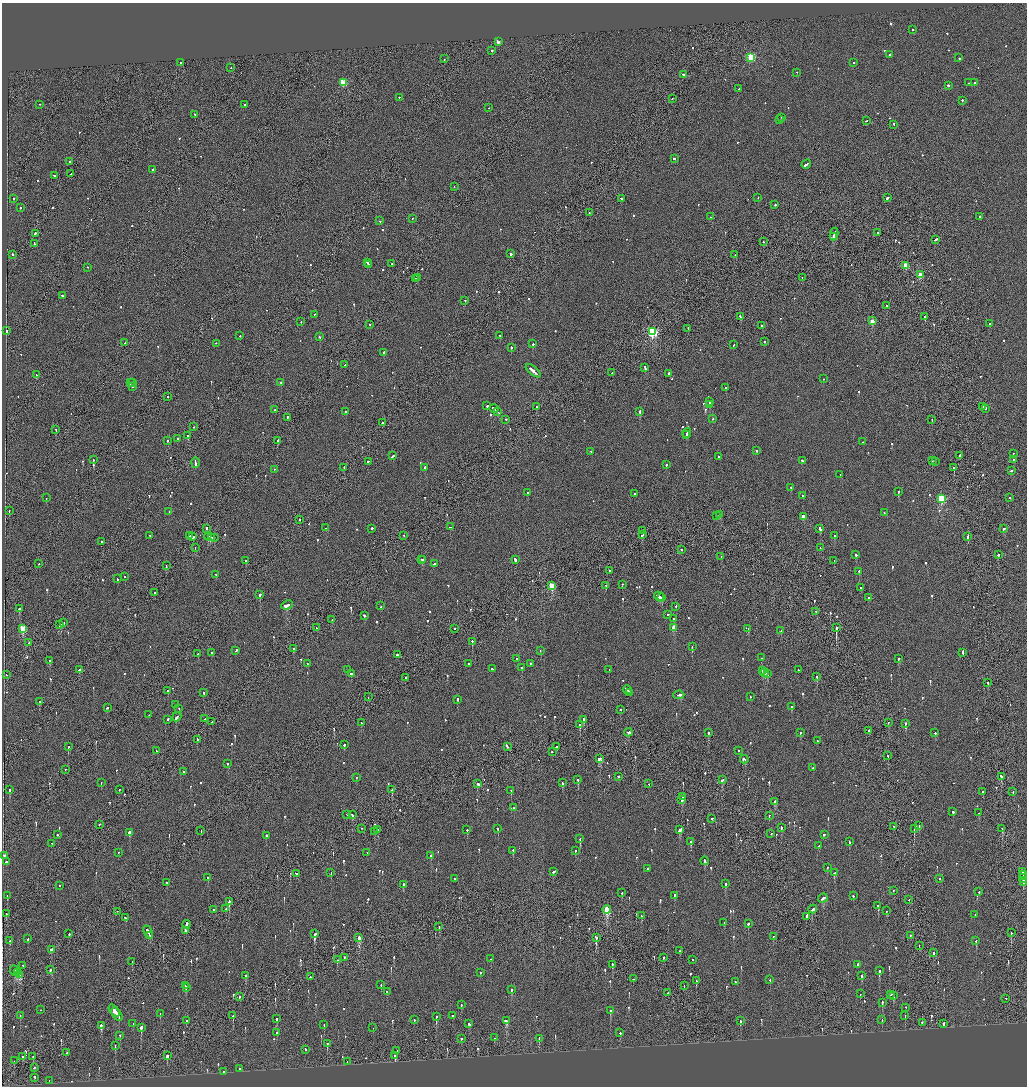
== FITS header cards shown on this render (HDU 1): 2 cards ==
NAXIS1  =                 2050
NAXIS2  =                 2168

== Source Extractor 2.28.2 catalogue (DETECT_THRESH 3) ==
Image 2050 x 2168 px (HDU 1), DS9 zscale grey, zoomed out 1/2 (1 PNG px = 2 x 2 image px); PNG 1029 x 1088 px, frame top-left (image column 2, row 2168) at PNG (2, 3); each listed source drawn as its Kron ellipse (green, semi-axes under 4 px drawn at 4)
Background -0.135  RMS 0.067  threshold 0.202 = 3 sigma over >= 5 px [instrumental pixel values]
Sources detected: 924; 30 cannot appear on this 1/2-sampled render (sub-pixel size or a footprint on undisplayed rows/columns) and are neither listed nor drawn; of the other 894, the 500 brightest by FLUX_AUTO listed and drawn (394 fainter detections omitted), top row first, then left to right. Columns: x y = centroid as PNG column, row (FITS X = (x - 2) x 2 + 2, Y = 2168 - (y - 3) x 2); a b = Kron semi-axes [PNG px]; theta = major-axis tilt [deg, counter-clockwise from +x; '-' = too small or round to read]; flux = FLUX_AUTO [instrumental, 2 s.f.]
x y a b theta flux
912 30 2 2 - 130
498 42 2 2 - 680
492 51 2 2 - 160
890 55 2 2 - 70
751 58 3 3 - 1100
959 58 2 2 - 350
444 59 2 1 - 150
181 63 2 1 - 440
854 63 2 2 - 88
231 68 2 2 - 65
797 73 2 2 - 78
684 75 3 2 - 170
343 83 3 3 - 570
969 83 2 2 - 63
974 83 2 1 - 110
948 86 2 2 - 320
739 89 2 1 - 180
399 98 2 2 - 70
672 99 2 1 - 69
962 101 2 2 - 280
40 105 2 2 - 80
245 105 2 2 - 110
489 108 2 1 - 66
195 115 2 2 - 84
782 118 2 2 - 64
779 120 2 2 - 73
866 121 3 2 - 120
894 125 2 2 - 75
674 159 2 2 - 270
70 162 3 2 - 470
806 165 5 2 - 390
153 170 2 2 - 650
71 174 2 1 - 200
54 176 3 2 - 230
454 187 2 1 - 66
758 198 2 2 - 62
887 198 3 2 - 170
13 199 2 2 - 710
621 199 2 2 - 110
775 205 2 2 - 130
20 208 2 2 - 80
589 213 2 1 - 110
710 217 2 1 - 150
980 217 2 2 - 390
412 219 2 2 - 98
380 221 2 2 - 83
878 233 2 1 - 78
35 234 2 2 - 120
834 235 6 1 79 1200
833 237 3 2 - 520
936 240 4 2 - 190
763 242 2 1 - 190
34 244 4 2 - 270
12 255 2 2 - 110
511 255 2 2 - 280
735 255 2 2 - 65
367 263 2 2 - 180
392 264 2 2 - 76
368 265 2 2 - 89
906 266 3 3 - 390
88 268 2 2 - 61
920 275 3 2 - 290
417 278 2 1 - 86
802 278 2 2 - 70
416 279 2 2 - 60
62 296 2 2 - 81
465 301 2 1 - 81
887 306 2 2 - 110
314 315 2 1 - 66
740 317 3 2 - 150
925 317 2 2 - 1800
872 321 3 2 - 320
301 322 2 2 - 60
989 324 2 2 - 83
370 325 2 1 - 61
762 326 2 2 - 700
688 329 2 1 - 69
7 331 2 2 - 130
652 332 3 3 - 1800
240 336 2 2 - 70
500 336 2 2 - 110
320 337 2 2 - 67
764 342 2 2 - 93
125 343 2 1 - 88
216 344 2 2 - 75
533 344 2 2 - 180
734 345 2 2 - 100
511 348 2 2 - 100
384 353 2 2 - 700
345 365 2 1 - 110
645 368 4 2 - 210
533 371 9 2 -39 900
612 373 2 1 - 71
669 374 2 2 - 800
36 375 3 2 - 190
823 379 2 2 - 68
130 383 3 2 - 190
133 383 2 2 - 130
281 383 2 2 - 98
133 387 2 2 - 190
726 388 2 2 - 69
167 397 2 1 - 110
709 402 2 2 - 690
710 405 2 2 - 280
487 406 2 2 - 160
536 407 2 2 - 80
982 407 3 2 - 120
494 409 5 2 - 400
985 409 2 2 - 110
275 410 2 2 - 65
346 412 2 2 - 770
497 412 3 2 - 380
640 412 2 2 - 340
287 418 3 1 - 100
713 419 2 2 - 60
506 420 2 2 - 95
932 420 2 1 - 76
382 423 2 2 - 230
194 427 2 2 - 60
56 430 2 1 - 60
687 434 5 2 - 670
687 435 2 2 - 350
188 436 2 1 - 2500
177 439 2 2 - 110
168 441 3 2 - 160
277 441 2 2 - 370
862 442 2 2 - 61
756 451 2 2 - 130
591 452 2 2 - 69
1013 454 2 2 - 71
393 456 3 2 - 160
960 456 2 2 - 210
718 457 2 2 - 86
93 460 2 2 - 67
1013 460 2 2 - 68
802 461 2 2 - 97
932 461 2 1 - 160
368 462 2 2 - 150
935 462 2 2 - 87
195 463 5 2 - 560
666 465 2 2 - 180
344 468 2 1 - 88
425 468 2 2 - 330
954 468 2 2 - 300
274 470 2 2 - 80
1011 471 2 2 - 240
840 475 2 2 - 94
791 488 2 2 - 77
898 492 2 2 - 160
528 493 2 2 - 120
634 494 2 2 - 110
803 496 2 2 - 120
46 498 2 2 - 91
1010 498 2 2 - 66
941 499 3 3 - 1200
9 511 2 1 - 72
169 512 2 2 - 67
884 513 2 2 - 100
720 515 4 2 - 300
717 516 4 1 - 270
803 517 3 2 - 190
299 520 2 2 - 75
450 527 2 2 - 62
325 528 2 2 - 110
207 529 3 2 - 160
372 529 2 2 - 220
820 529 3 2 - 390
1004 529 3 2 - 100
643 531 2 2 - 89
642 535 3 2 - 260
150 536 2 2 - 67
189 536 2 1 - 75
404 536 2 2 - 130
834 536 2 2 - 220
193 537 3 2 - 240
209 537 5 1 - 260
968 537 3 1 - 200
212 538 3 2 - 160
214 538 2 1 - 110
102 542 2 2 - 75
195 548 2 2 - 69
820 548 2 1 - 76
681 550 2 2 - 120
856 555 3 2 - 160
998 555 2 2 - 220
721 557 2 1 - 100
421 560 2 2 - 110
423 560 2 2 - 130
515 560 3 2 - 640
246 561 3 2 - 98
834 561 2 2 - 92
38 564 2 2 - 68
434 564 2 2 - 66
166 566 4 1 - 270
609 571 2 1 - 72
859 572 2 2 - 250
216 575 2 2 - 140
125 577 2 2 - 70
117 579 2 2 - 71
622 585 2 2 - 69
552 586 3 3 - 560
606 586 2 2 - 71
860 588 2 2 - 120
154 593 2 1 - 64
260 595 2 2 - 1100
659 597 5 2 - 410
661 598 3 2 - 220
869 598 2 2 - 90
287 605 6 2 24 300
381 606 2 2 - 72
676 607 2 2 - 65
19 609 3 2 - 270
816 612 3 2 - 130
668 615 2 2 - 110
364 616 3 2 - 190
673 619 2 2 - 110
332 620 2 1 - 75
64 623 2 2 - 120
60 625 3 2 - 210
316 628 2 1 - 62
674 628 3 2 - 200
836 628 2 2 - 3000
23 629 3 3 - 620
454 629 2 2 - 91
748 629 3 2 - 120
781 631 2 2 - 83
472 642 2 2 - 150
29 643 2 2 - 94
692 647 2 2 - 75
294 649 2 1 - 110
236 651 3 2 - 250
540 651 2 2 - 81
212 653 2 2 - 110
963 653 3 2 - 400
198 654 3 2 - 160
398 655 2 2 - 700
761 658 2 2 - 170
517 659 2 2 - 60
898 659 2 2 - 290
49 661 2 2 - 460
307 664 2 2 - 64
468 664 2 2 - 69
530 664 2 2 - 120
522 668 2 2 - 87
492 669 2 2 - 140
79 670 2 2 - 400
348 670 2 1 - 63
609 670 2 2 - 110
798 670 2 2 - 60
762 671 2 2 - 280
765 673 3 2 - 760
351 674 2 2 - 370
767 674 2 1 - 220
6 675 2 1 - 110
817 677 3 2 - 120
406 678 2 2 - 230
988 683 2 2 - 94
627 690 5 2 - 300
168 691 2 2 - 250
204 693 2 2 - 110
630 693 2 2 - 90
679 695 5 2 - 470
368 697 2 1 - 73
750 697 2 2 - 60
457 700 3 2 - 180
40 702 2 2 - 90
175 705 2 2 - 290
791 707 3 2 - 130
107 708 3 2 - 140
179 709 2 2 - 65
620 710 2 2 - 160
149 715 2 1 - 71
177 717 5 2 - 270
205 719 2 1 - 210
168 720 2 2 - 160
584 720 3 2 - 270
212 722 2 2 - 62
361 723 2 2 - 68
888 723 2 1 - 100
906 724 2 2 - 360
580 725 2 2 - 150
869 731 3 2 - 540
628 733 4 2 - 380
708 733 2 2 - 240
800 733 2 2 - 150
935 733 2 2 - 87
198 740 2 2 - 170
817 741 2 2 - 93
344 745 2 2 - 240
68 747 2 2 - 300
507 747 3 2 - 440
557 747 3 2 - 410
156 751 2 2 - 69
739 751 2 2 - 240
552 752 2 2 - 170
888 756 2 2 - 110
600 759 3 2 - 200
744 760 4 2 - 410
227 764 2 2 - 70
813 768 2 2 - 80
65 770 2 1 - 140
183 772 2 2 - 120
618 777 2 2 - 340
1001 777 3 2 - 210
356 778 2 2 - 65
578 780 3 2 - 220
722 780 3 2 - 130
101 783 2 2 - 61
562 783 2 2 - 110
477 784 3 2 - 550
648 784 2 1 - 79
10 790 2 2 - 360
119 790 2 1 - 100
392 790 2 2 - 680
511 791 2 2 - 94
983 792 2 1 - 73
1013 792 2 2 - 110
683 797 3 2 - 140
681 800 2 2 - 510
775 802 3 2 - 110
514 808 2 2 - 78
953 812 2 2 - 190
978 813 2 2 - 110
347 815 2 2 - 63
352 815 3 2 - 110
769 816 2 2 - 70
712 819 2 2 - 130
99 825 2 1 - 81
919 826 2 2 - 100
894 827 2 2 - 85
781 828 3 2 - 130
362 829 2 1 - 85
498 829 2 2 - 78
914 829 2 1 - 260
1002 829 2 2 - 210
378 830 2 1 - 220
467 830 2 2 - 130
680 830 4 2 - 610
201 831 2 1 - 72
374 832 2 2 - 86
129 833 4 2 - 680
771 834 2 2 - 100
57 835 2 2 - 160
824 835 3 2 - 120
266 836 2 2 - 350
580 839 3 2 - 320
691 842 2 2 - 450
849 842 3 2 - 240
52 843 2 2 - 70
819 846 3 2 - 170
513 851 2 2 - 110
575 851 2 2 - 170
119 853 2 1 - 69
367 853 2 2 - 75
4 856 3 2 - 230
431 856 2 2 - 96
704 861 4 2 - 390
6 862 3 2 - 120
827 868 2 2 - 85
648 869 2 2 - 160
554 872 3 2 - 180
1023 872 2 2 - 180
331 873 2 2 - 90
835 873 4 2 - 230
296 874 2 2 - 170
1023 875 4 1 - 240
208 878 2 2 - 66
455 879 2 2 - 110
940 879 2 2 - 67
1023 879 4 2 - 270
167 883 2 2 - 71
1023 883 4 2 - 170
726 884 2 2 - 84
403 885 3 2 - 170
59 886 2 2 - 180
893 891 2 1 - 110
979 892 2 2 - 84
622 893 2 2 - 140
7 896 2 1 - 81
674 896 3 2 - 190
853 896 2 2 - 110
823 898 5 2 - 300
909 900 2 2 - 77
229 902 2 2 - 500
878 906 2 2 - 500
226 909 3 2 - 120
213 910 2 1 - 68
607 910 4 3 - 890
813 910 4 2 - 240
887 911 2 2 - 74
117 912 2 1 - 72
6 914 3 2 - 61
975 915 2 1 - 69
641 916 2 2 - 75
806 917 3 2 - 400
125 918 3 2 - 150
724 923 2 2 - 71
748 924 2 2 - 230
186 925 4 2 - 400
439 927 2 2 - 83
185 931 2 2 - 300
148 932 7 2 -63 390
1011 933 2 2 - 76
69 934 2 2 - 170
315 934 3 2 - 200
150 936 2 2 - 140
910 936 2 2 - 87
773 937 2 1 - 210
359 938 4 2 - 390
596 938 4 2 - 500
28 939 2 2 - 190
10 941 2 2 - 100
976 941 2 2 - 100
919 946 2 1 - 64
51 950 3 2 - 130
680 951 2 1 - 170
933 953 3 2 - 270
344 958 2 2 - 65
663 958 2 2 - 120
491 959 2 2 - 72
337 960 2 1 - 160
692 960 2 2 - 69
132 962 2 2 - 66
612 965 3 2 - 150
857 965 3 2 - 180
23 966 2 2 - 130
50 970 2 2 - 150
15 971 6 2 -66 250
879 971 2 2 - 390
17 973 3 1 - 210
480 973 2 2 - 110
20 975 4 3 - 280
246 976 2 2 - 150
861 976 2 2 - 230
310 977 2 1 - 100
633 979 2 2 - 130
770 980 2 2 - 71
696 981 2 1 - 64
735 982 2 2 - 71
381 985 2 2 - 93
185 986 2 2 - 74
684 986 2 1 - 70
186 988 2 2 - 80
512 990 2 2 - 160
387 992 2 2 - 110
668 993 2 2 - 200
860 994 2 1 - 190
891 995 3 2 - 110
893 996 2 2 - 190
239 997 2 2 - 81
1006 999 2 2 - 66
882 1003 3 2 - 140
461 1005 2 2 - 120
905 1008 2 1 - 87
41 1010 2 2 - 65
114 1011 7 2 -49 1700
610 1011 3 2 - 280
160 1014 2 2 - 170
117 1015 7 1 -54 1800
20 1016 2 2 - 160
233 1016 2 2 - 130
453 1016 2 2 - 88
905 1016 2 2 - 120
436 1017 2 2 - 150
277 1019 3 2 - 87
414 1020 2 2 - 83
882 1020 2 2 - 65
186 1021 2 2 - 87
506 1021 3 3 - 290
740 1021 3 2 - 140
922 1023 2 2 - 110
133 1024 2 1 - 68
469 1024 3 2 - 170
943 1024 3 2 - 150
324 1025 2 2 - 150
101 1026 3 2 - 280
141 1028 2 2 - 440
373 1028 2 1 - 66
277 1033 2 2 - 95
620 1033 2 2 - 130
120 1036 2 2 - 72
494 1038 2 2 - 69
539 1038 2 2 - 120
461 1039 2 2 - 180
327 1044 3 2 - 280
115 1046 3 2 - 120
305 1050 2 2 - 110
397 1051 2 2 - 88
66 1053 2 1 - 87
167 1056 2 2 - 2800
395 1056 2 2 - 550
22 1057 2 2 - 74
33 1057 2 2 - 190
14 1061 2 1 - 65
347 1062 2 1 - 110
34 1068 2 2 - 130
240 1069 2 2 - 69
223 1072 2 2 - 60
35 1078 3 2 - 190
49 1081 2 1 - 80
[394 fainter detections neither listed nor drawn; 30 sub-pixel or undisplayed-footprint detections neither listed nor drawn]